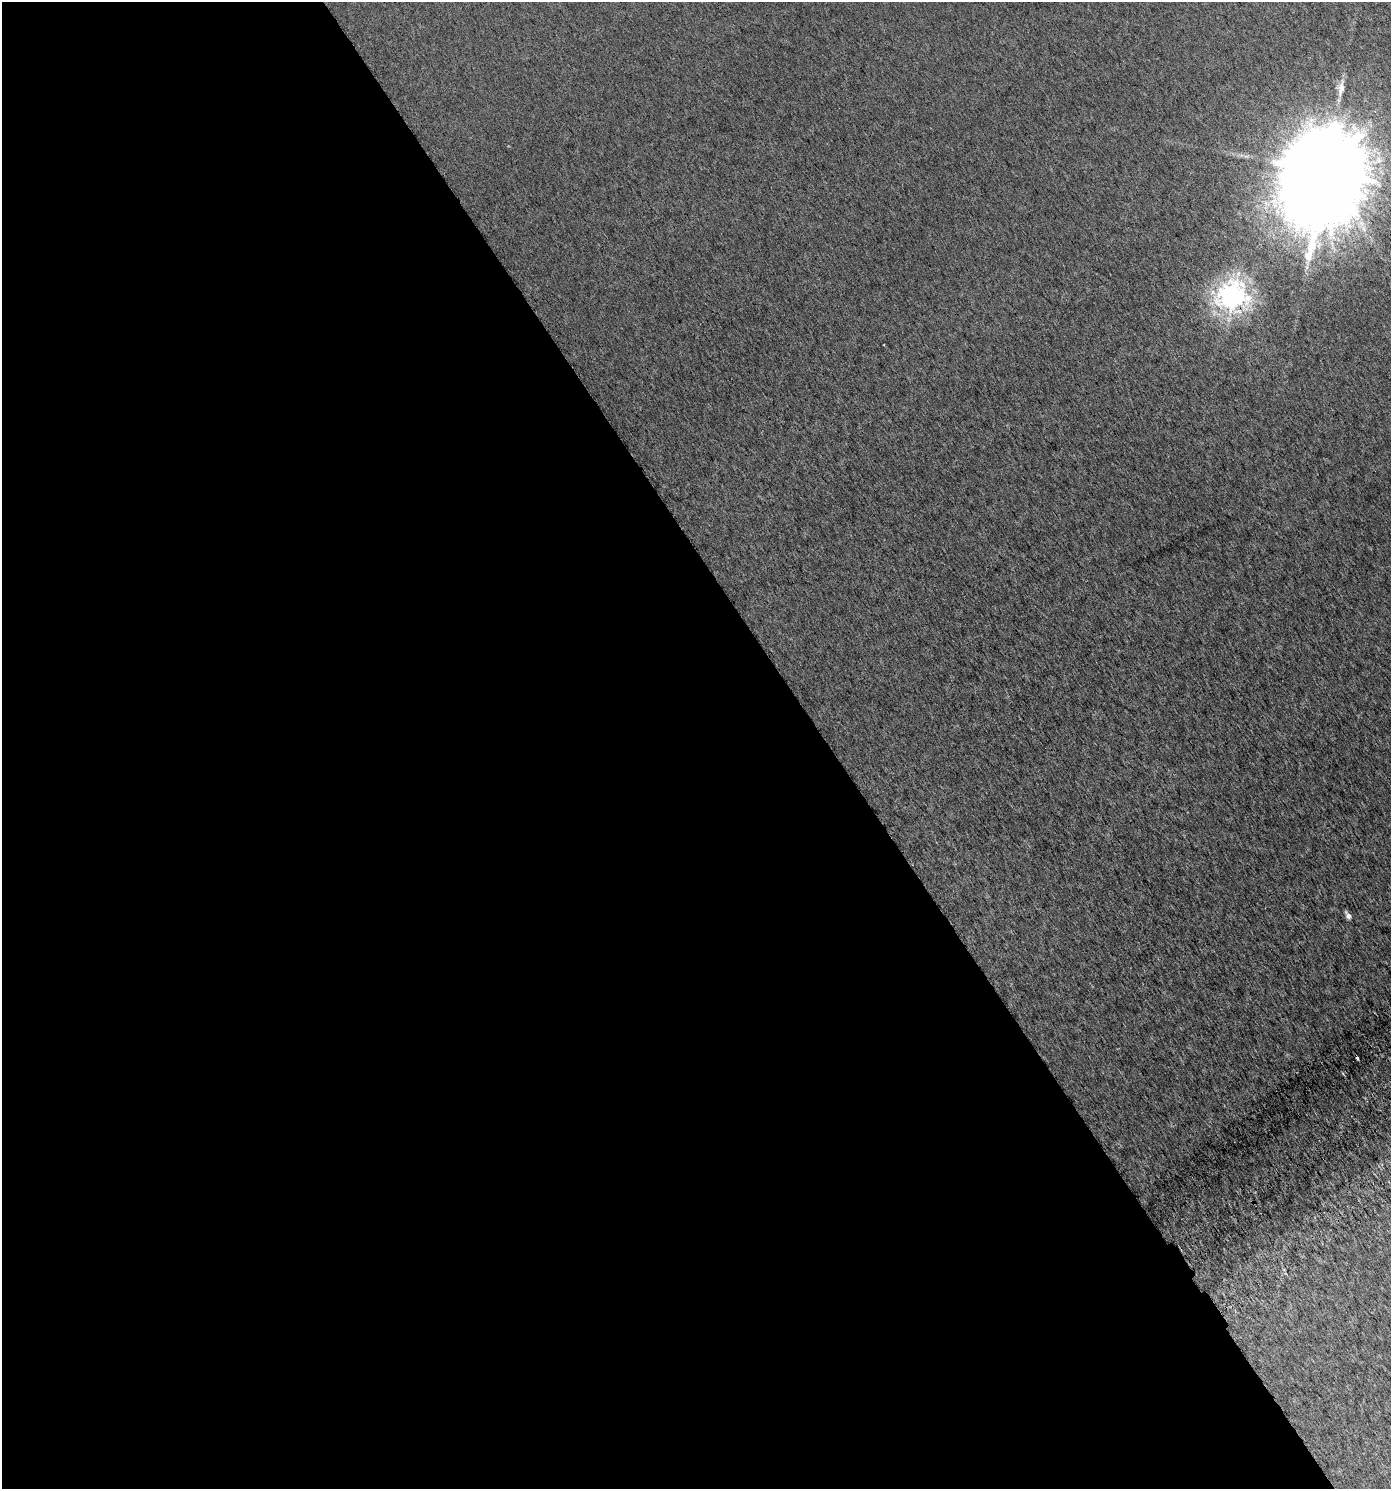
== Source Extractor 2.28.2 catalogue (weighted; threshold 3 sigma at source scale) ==
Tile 9 of 4 x 4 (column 1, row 3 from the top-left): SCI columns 167-1555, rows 1541-3027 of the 5950 x 6051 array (HDU 1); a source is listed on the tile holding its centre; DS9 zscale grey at full resolution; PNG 1393 x 1491 px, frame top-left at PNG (2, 2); no overlay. Shown black and unused: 60% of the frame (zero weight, under 3 of 6 exposures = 3% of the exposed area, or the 3 px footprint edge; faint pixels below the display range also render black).
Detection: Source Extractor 2.28.2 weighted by HDU 2 'WHT'; one run over the whole footprint, this tile lists its part. Background 0.00357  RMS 0.0023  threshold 0.00922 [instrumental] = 3 sigma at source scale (4.09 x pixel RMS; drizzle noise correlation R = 1.36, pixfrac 0.8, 0.0396/0.0396 arcsec/px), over >= 5 px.
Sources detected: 6; all 6 listed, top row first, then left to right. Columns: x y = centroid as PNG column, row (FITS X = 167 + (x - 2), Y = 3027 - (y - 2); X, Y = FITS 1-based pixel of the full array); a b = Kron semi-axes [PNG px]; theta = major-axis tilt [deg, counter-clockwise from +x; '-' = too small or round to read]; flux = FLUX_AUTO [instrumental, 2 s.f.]
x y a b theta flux
1341 88 21 8 81 2.3
1324 172 26 22 -83 7200
1307 267 7 4 72 0.46
1232 296 9 9 - 170
1348 915 7 4 -62 0.98
1357 1058 3 3 - 0.97